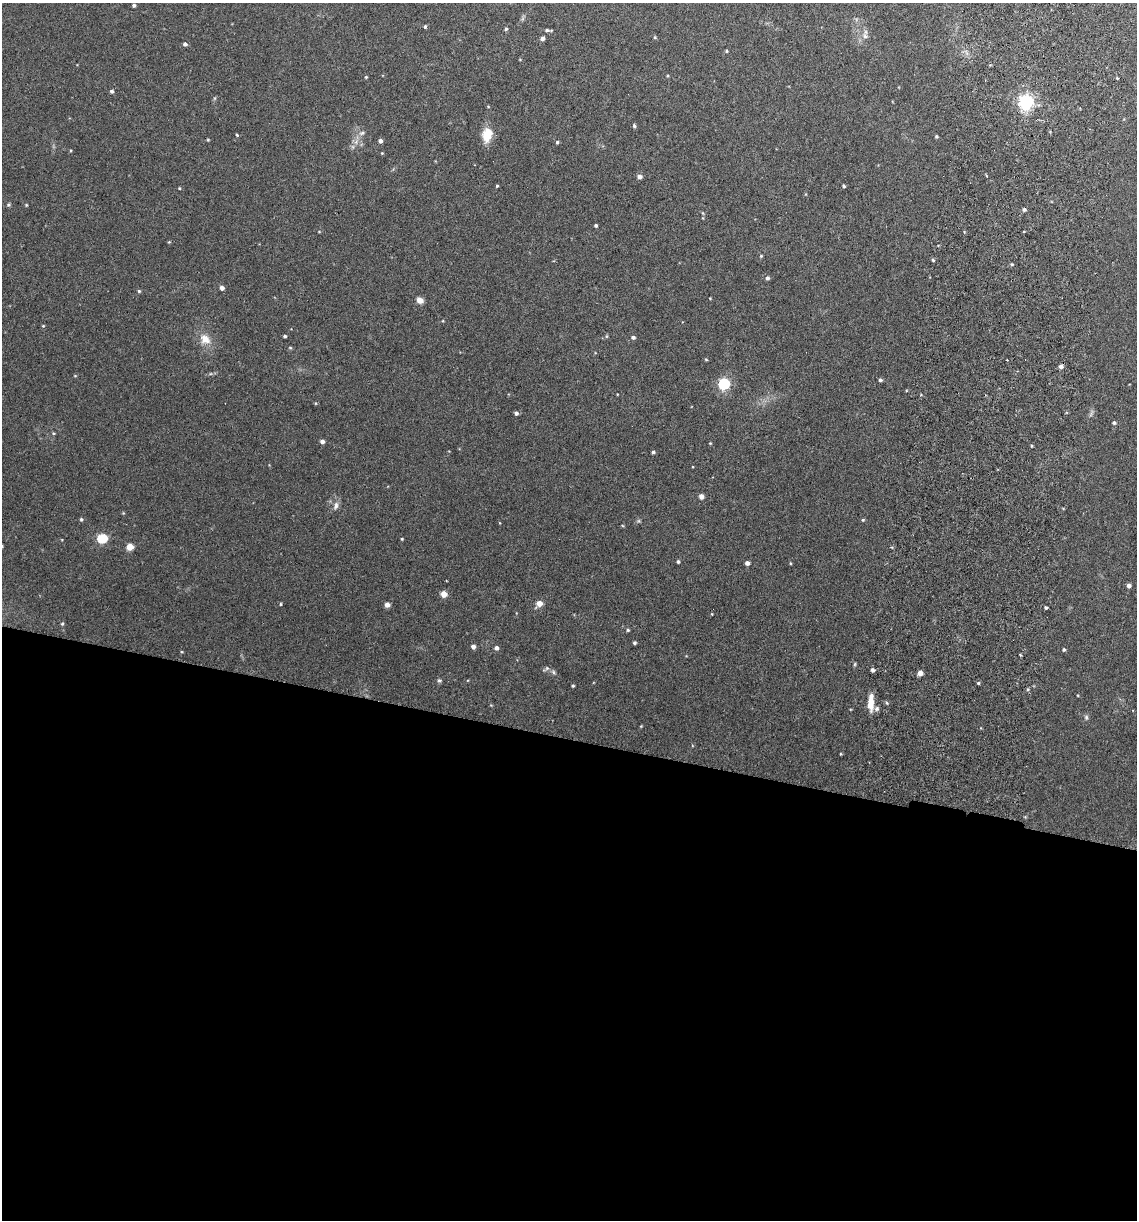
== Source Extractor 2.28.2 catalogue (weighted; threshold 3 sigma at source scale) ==
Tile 14 of 4 x 4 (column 2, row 4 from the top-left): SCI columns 1311-2445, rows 13-1230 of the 5008 x 4899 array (HDU 1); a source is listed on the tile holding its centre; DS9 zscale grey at full resolution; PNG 1139 x 1222 px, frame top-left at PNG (2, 3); no overlay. Shown black and unused: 40% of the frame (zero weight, under 3 of 6 exposures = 3% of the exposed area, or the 3 px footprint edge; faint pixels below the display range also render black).
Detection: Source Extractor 2.28.2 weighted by HDU 2 'WHT'; one run over the whole footprint, this tile lists its part. Background 0.0299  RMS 0.0032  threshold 0.0133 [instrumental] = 3 sigma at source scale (4.09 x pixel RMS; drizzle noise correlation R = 1.36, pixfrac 0.8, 0.05/0.05 arcsec/px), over >= 5 px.
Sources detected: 97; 2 cosmic-ray / hot-pixel residue — not listed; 1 inside a brighter listed object's ellipse — not listed separately; the other 94 listed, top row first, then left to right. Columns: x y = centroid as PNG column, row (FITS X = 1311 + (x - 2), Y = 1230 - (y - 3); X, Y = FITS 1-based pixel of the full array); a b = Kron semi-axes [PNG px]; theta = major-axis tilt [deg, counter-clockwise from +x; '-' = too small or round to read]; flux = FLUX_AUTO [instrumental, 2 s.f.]
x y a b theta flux
134 5 3 3 - 0.56
425 26 4 4 - 0.49
506 29 4 4 - 0.5
547 30 7 4 5 0.65
865 36 9 7 -32 1.1
655 37 5 4 - 0.33
542 38 5 4 - 0.97
185 44 4 4 - 0.76
726 51 4 4 - 0.33
667 76 4 3 - 0.25
366 77 4 3 - 0.29
112 91 4 4 - 0.62
1026 102 6 6 - 84
634 126 5 4 - 0.48
362 133 8 6 17 0.9
237 135 4 3 - 0.34
487 135 16 11 82 5.3
936 136 4 4 - 0.37
208 140 4 3 - 0.27
380 141 4 4 - 1
557 142 4 4 - 0.39
382 153 4 3 - 0.24
639 177 5 5 - 1.1
497 186 4 3 - 0.29
844 186 4 3 - 0.4
179 188 3 3 - 0.25
9 205 5 4 - 0.44
26 205 4 3 - 0.26
1024 209 4 4 - 0.64
703 213 6 3 -70 0.33
596 226 3 3 - 0.44
319 231 5 3 - 0.23
169 242 4 4 - 0.26
761 256 4 4 - 0.29
933 260 5 4 - 0.39
1012 264 5 3 - 0.33
767 278 4 4 - 0.73
222 288 4 4 - 1.5
139 291 4 4 - 0.38
420 300 6 5 - 2.8
43 326 4 4 - 0.28
285 336 4 3 - 0.47
606 336 6 4 89 0.3
633 337 5 4 - 0.72
205 339 14 11 -37 3.6
290 348 5 3 - 0.31
706 359 4 4 - 0.3
1061 366 5 4 - 0.91
75 376 5 3 - 0.24
880 380 4 4 - 0.62
724 384 5 5 - 36
516 413 4 4 - 0.79
1091 413 12 4 63 0.66
1114 423 5 4 - 0.53
54 433 4 3 - 0.4
322 441 5 4 - 0.89
710 443 4 3 - 0.23
1032 446 4 3 - 0.29
653 452 4 4 - 0.45
701 496 6 5 - 1.2
336 506 12 6 75 1.3
81 519 4 4 - 0.38
863 520 5 4 - 0.31
102 538 5 5 - 20
402 539 4 3 - 0.26
130 547 5 4 - 6.7
678 562 4 3 - 0.45
747 563 4 4 - 1.3
790 563 4 3 - 0.24
1129 586 4 4 - 0.91
444 594 5 5 - 2.7
539 603 7 6 - 2
280 604 4 3 - 0.3
387 605 5 5 - 1.6
1046 607 4 3 - 0.45
62 624 5 4 - 0.39
628 630 4 4 - 0.39
634 643 4 3 - 0.48
473 647 4 4 - 1.3
496 648 5 4 - 0.97
1064 650 4 4 - 0.45
855 664 6 4 88 0.35
547 668 6 5 - 0.54
872 670 5 4 - 0.81
553 672 6 5 - 0.57
920 673 4 4 - 2.3
439 680 6 5 - 0.48
978 683 4 4 - 0.39
573 686 4 3 - 0.34
871 701 15 7 87 3.8
887 703 5 3 - 0.33
877 709 7 5 47 0.71
1086 717 7 5 -77 0.57
641 726 3 3 - 0.22